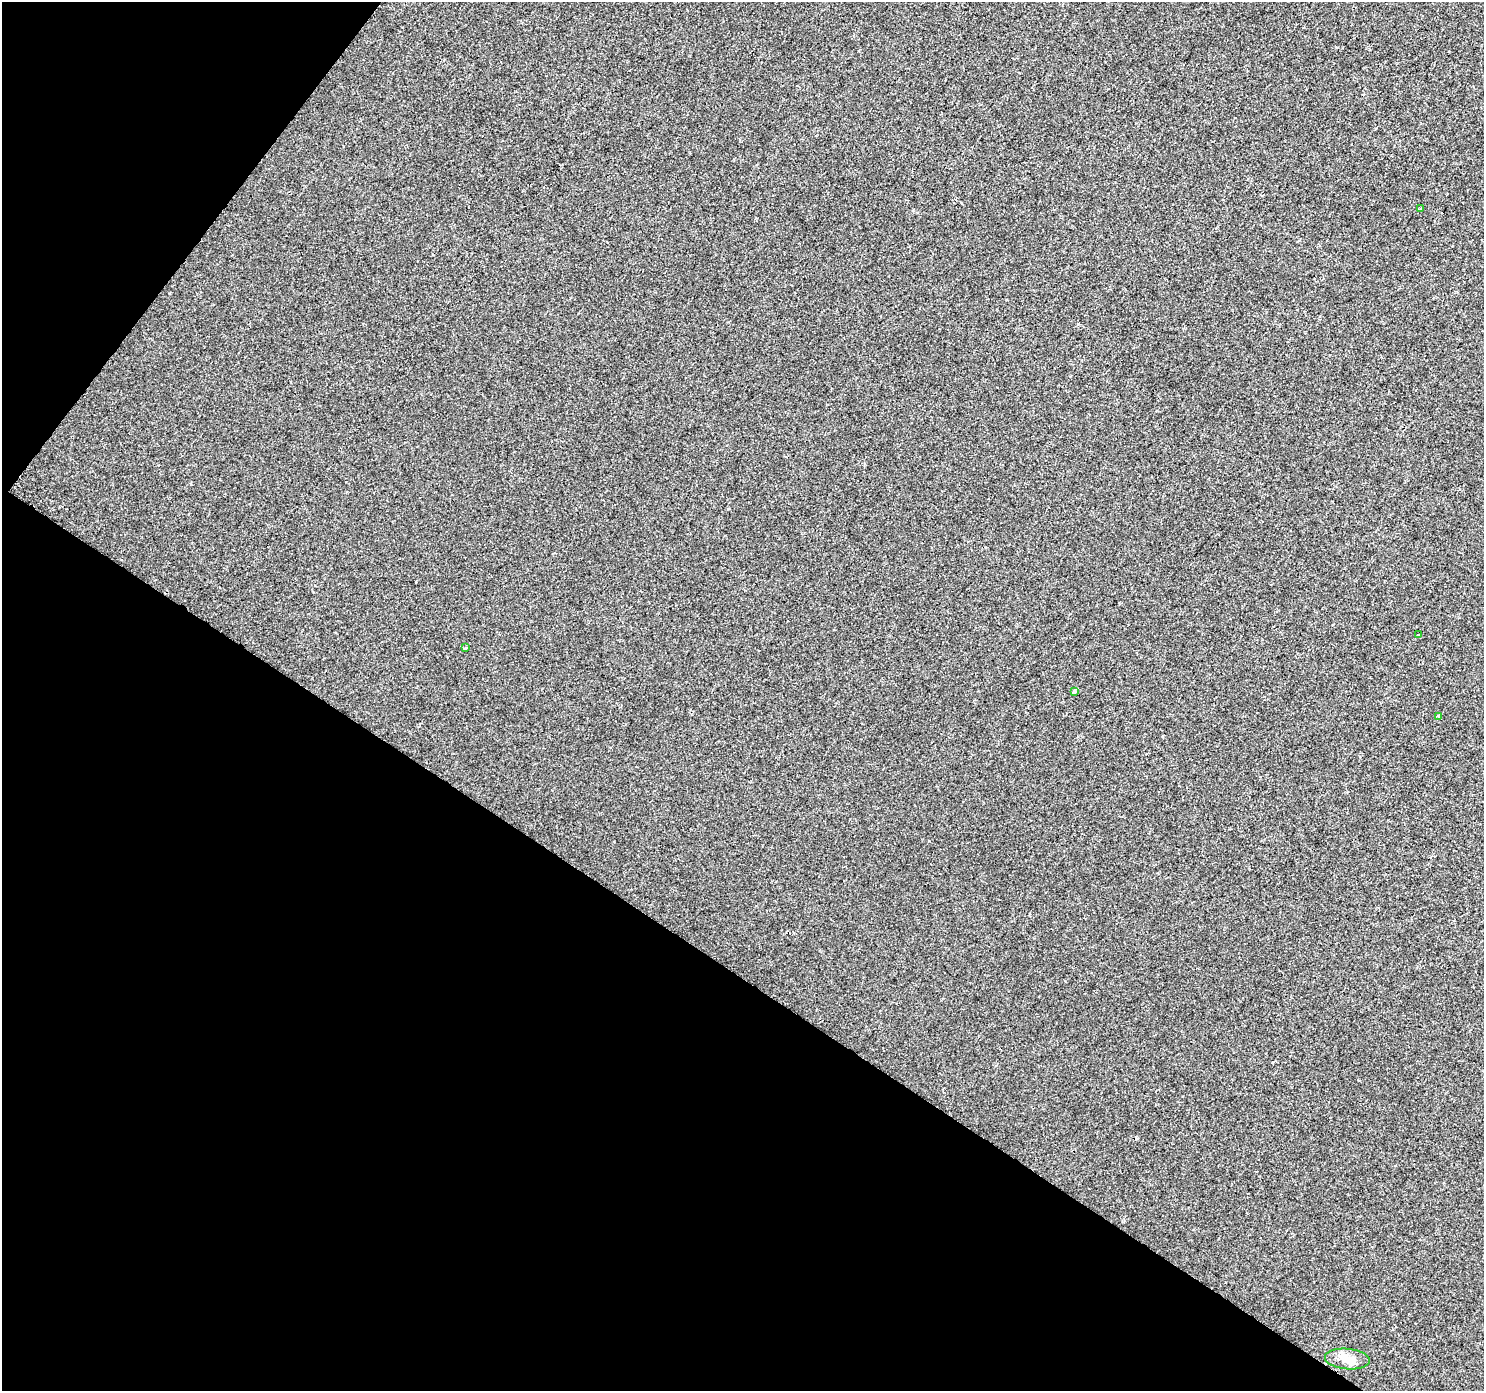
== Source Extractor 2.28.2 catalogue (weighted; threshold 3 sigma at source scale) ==
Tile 9 of 4 x 4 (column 1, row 3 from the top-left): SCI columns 1-1482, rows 1574-2962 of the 5936 x 5989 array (HDU 1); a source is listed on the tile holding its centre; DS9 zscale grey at full resolution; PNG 1486 x 1393 px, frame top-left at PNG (2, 2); each listed source drawn as its Kron ellipse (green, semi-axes under 4 px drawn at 4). Shown black and unused: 34% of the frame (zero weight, under 2 of 3 exposures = <1% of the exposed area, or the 3 px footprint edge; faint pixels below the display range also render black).
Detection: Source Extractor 2.28.2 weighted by HDU 2 'WHT'; one run over the whole footprint, this tile lists its part. Background 4.00e-04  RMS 0.0042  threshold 0.019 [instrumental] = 3 sigma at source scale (4.5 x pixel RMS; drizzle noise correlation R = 1.50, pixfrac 1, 0.0396/0.0396 arcsec/px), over >= 5 px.
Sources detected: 8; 1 cosmic-ray / hot-pixel residue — neither listed nor drawn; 1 inside a brighter listed object's ellipse — not listed separately; the other 6 listed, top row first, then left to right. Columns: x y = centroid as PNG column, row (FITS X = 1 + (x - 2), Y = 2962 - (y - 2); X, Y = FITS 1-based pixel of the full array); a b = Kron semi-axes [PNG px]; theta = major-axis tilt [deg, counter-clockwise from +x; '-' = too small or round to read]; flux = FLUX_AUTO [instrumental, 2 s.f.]
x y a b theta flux
1420 209 4 3 - 0.42
1418 635 3 3 - 1.3
465 648 3 2 - 0.84
1074 692 3 3 - 1.3
1439 716 4 4 - 0.73
1347 1359 22 10 -5 5